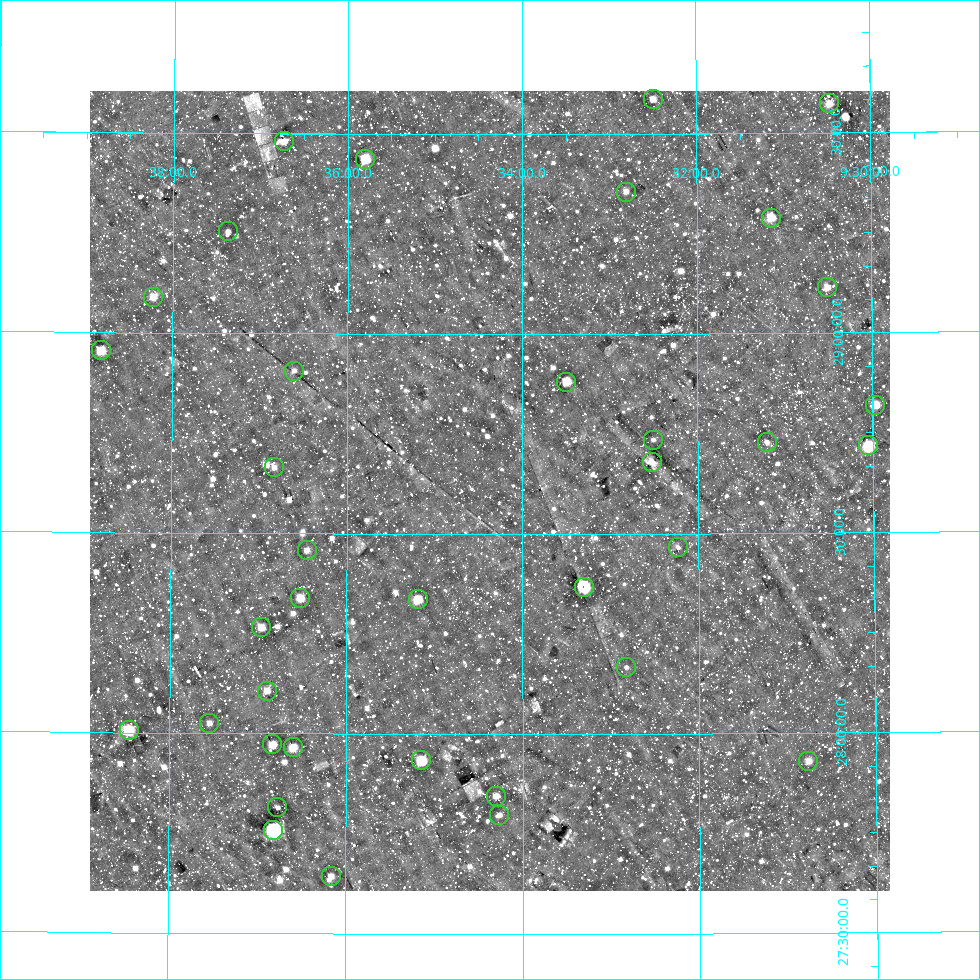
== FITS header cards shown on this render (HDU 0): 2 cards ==
NAXIS1  =                  800
NAXIS2  =                  800

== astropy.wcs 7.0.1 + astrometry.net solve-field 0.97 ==
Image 800 x 800 px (HDU 0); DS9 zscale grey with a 90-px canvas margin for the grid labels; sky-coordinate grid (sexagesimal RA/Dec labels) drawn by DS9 from the SOLVED WCS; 37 Tycho-2 reference stars matched to detected sources circled (green)
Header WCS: RA---AIT/DEC--AIT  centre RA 09:34:22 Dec +28:37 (143.59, +28.61 deg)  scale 9 arcsec/px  FOV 120.0' x 120.0'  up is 0 deg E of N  parity normal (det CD < 0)
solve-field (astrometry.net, Tycho-2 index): SOLVED blind (the header's WCS was not the basis of the solution)
Solved WCS: RA---TAN-SIP/DEC--TAN-SIP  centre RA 09:34:22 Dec +28:37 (143.59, +28.61 deg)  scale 9 arcsec/px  FOV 120.0' x 120.0'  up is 0 deg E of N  parity normal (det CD < 0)
Header WCS and blind solve agree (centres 1.2 arcsec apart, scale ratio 1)
Tycho-2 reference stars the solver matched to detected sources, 37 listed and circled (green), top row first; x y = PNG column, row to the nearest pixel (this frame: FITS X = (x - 90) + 1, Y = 800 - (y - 91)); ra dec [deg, ICRS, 3 dp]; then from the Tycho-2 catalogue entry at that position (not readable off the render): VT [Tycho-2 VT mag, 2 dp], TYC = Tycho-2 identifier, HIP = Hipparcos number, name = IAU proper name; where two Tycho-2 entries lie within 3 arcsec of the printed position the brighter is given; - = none
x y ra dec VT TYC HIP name
653 99 143.124 +29.587 9.43 1965-401-1 - -
829 103 142.617 +29.573 9.21 1965-389-1 46625 -
284 141 144.184 +29.480 9.45 1965-373-1 - -
365 159 143.950 +29.437 9.14 1965-473-1 - -
626 192 143.202 +29.356 10.32 1965-1003-1 - -
771 218 142.786 +29.289 9.02 1965-360-1 46694 -
228 231 144.344 +29.255 10.45 1965-10-1 47217 -
827 287 142.626 +29.114 9.56 1965-1111-1 - -
153 297 144.555 +29.090 10.25 1965-715-1 - -
101 350 144.704 +28.955 9.43 1965-802-1 - -
294 371 144.152 +28.907 10.11 1965-1167-1 - -
566 382 143.374 +28.881 8.86 1965-448-1 - -
875 405 142.492 +28.819 9.79 1965-685-1 - -
653 440 143.127 +28.735 11.55 1965-410-1 - -
767 442 142.802 +28.728 10.16 1965-114-1 - -
868 445 142.513 +28.717 8.27 1965-310-1 46591 -
652 462 143.131 +28.679 10.25 1965-876-1 - -
274 467 144.207 +28.665 10.39 1965-6-1 - -
678 547 143.057 +28.466 11.36 1965-46-1 - -
307 550 144.114 +28.458 10.19 1965-887-1 - -
584 587 143.326 +28.368 6.52 1965-655-1 46891 -
300 598 144.131 +28.340 9.33 1965-735-1 - -
418 599 143.796 +28.337 9.20 1965-1075-1 - -
261 627 144.241 +28.265 10.01 1965-184-1 - -
626 667 143.206 +28.167 10.94 1965-646-1 - -
267 691 144.225 +28.107 9.68 1965-238-1 - -
209 723 144.387 +28.025 10.26 1965-66-1 - -
129 730 144.615 +28.006 7.92 1965-1224-1 47311 -
272 744 144.208 +27.973 9.26 1965-764-1 47176 -
293 747 144.150 +27.965 9.47 1965-940-1 - -
421 760 143.786 +27.934 8.40 1965-68-1 - -
808 761 142.691 +27.930 10.15 1965-880-1 - -
496 796 143.576 +27.845 10.33 1965-792-1 - -
277 807 144.192 +27.815 10.13 1965-974-1 - -
499 815 143.565 +27.798 11.38 1965-98-1 - -
273 830 144.204 +27.759 7.08 1965-828-1 47173 -
331 876 144.041 +27.644 9.85 1965-894-1 - -